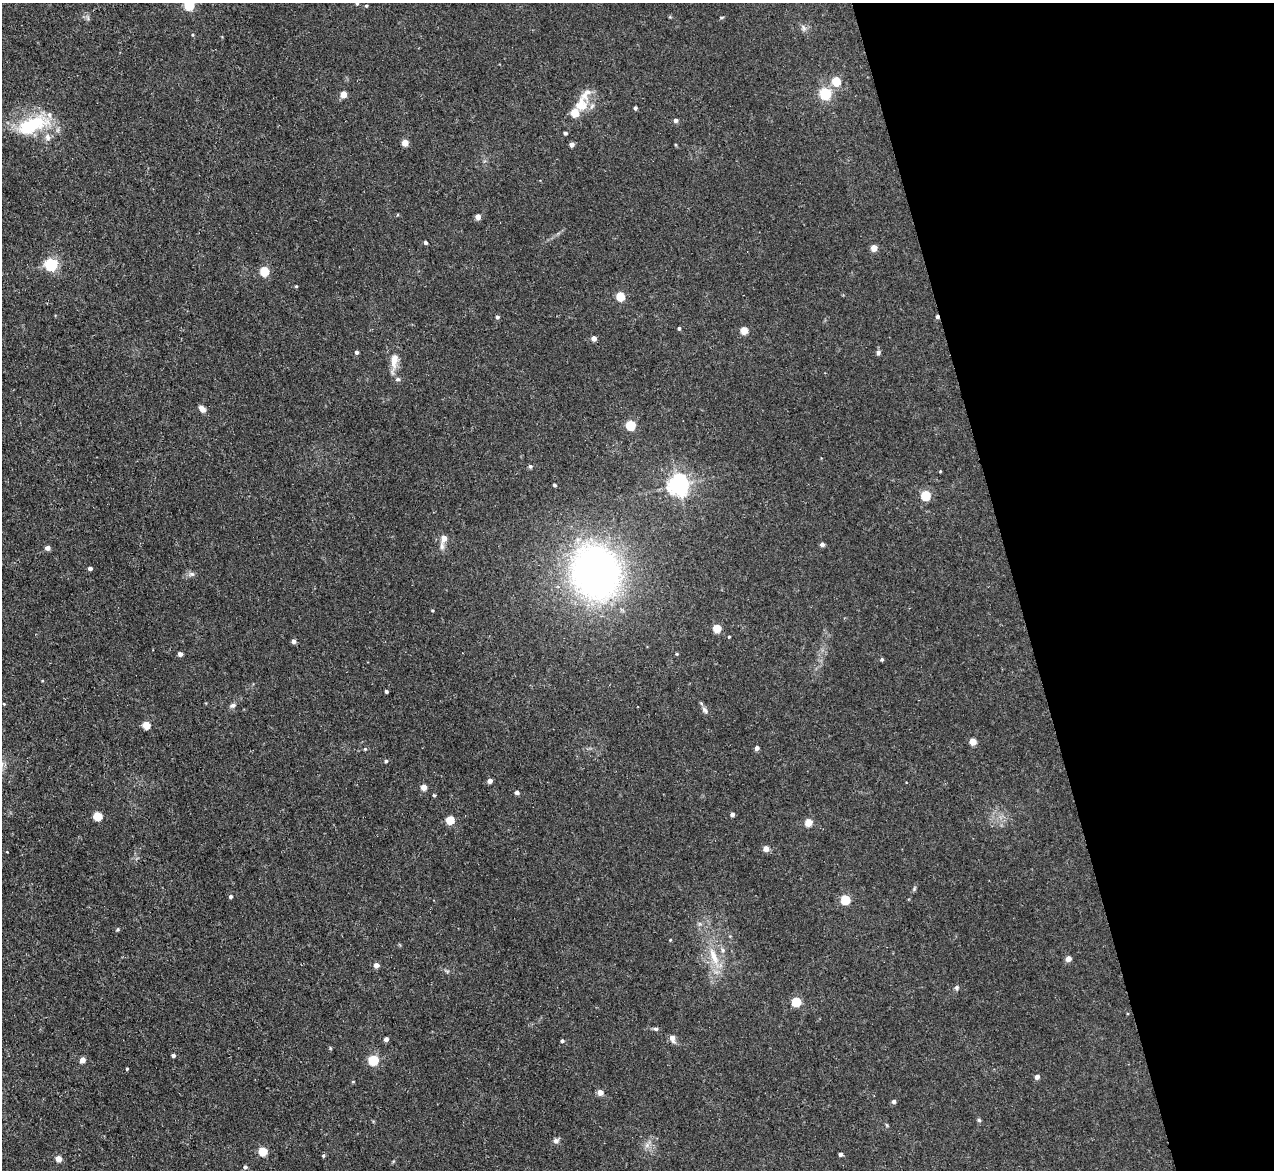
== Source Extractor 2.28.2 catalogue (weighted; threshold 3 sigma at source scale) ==
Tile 12 of 4 x 4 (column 4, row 3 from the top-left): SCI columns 3823-5094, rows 1303-2470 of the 5154 x 5095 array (HDU 1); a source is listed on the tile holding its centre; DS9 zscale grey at full resolution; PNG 1276 x 1172 px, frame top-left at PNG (2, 3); no overlay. Shown black and unused: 20% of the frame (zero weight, under 3 of 5 exposures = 3% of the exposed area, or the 3 px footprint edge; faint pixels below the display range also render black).
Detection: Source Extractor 2.28.2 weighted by HDU 2 'WHT'; one run over the whole footprint, this tile lists its part. Background 0.0273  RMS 0.005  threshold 0.0226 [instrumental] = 3 sigma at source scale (4.5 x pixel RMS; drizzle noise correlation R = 1.50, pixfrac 1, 0.05/0.05 arcsec/px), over >= 5 px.
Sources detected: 105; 1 cosmic-ray / hot-pixel residue — not listed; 2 inside a brighter listed object's ellipse — not listed separately; the other 102 listed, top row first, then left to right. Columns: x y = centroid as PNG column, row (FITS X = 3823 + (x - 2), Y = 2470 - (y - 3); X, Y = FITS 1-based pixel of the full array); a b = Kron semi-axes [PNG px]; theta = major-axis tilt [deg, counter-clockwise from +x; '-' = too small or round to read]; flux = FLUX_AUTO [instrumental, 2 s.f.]
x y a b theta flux
357 3 5 4 - 0.73
189 5 5 5 - 37
366 6 4 3 - 0.53
721 17 6 3 8 0.52
803 28 10 5 -50 1.6
836 81 5 5 - 21
825 93 5 5 - 60
344 94 4 4 - 7.9
581 105 22 18 53 9.8
635 108 4 3 - 1.1
575 113 5 5 - 15
676 120 4 4 - 1.8
32 125 40 17 22 30
565 133 4 3 - 1.2
48 137 10 8 -72 2.5
405 143 4 4 - 7.3
572 145 4 4 - 2.7
478 217 4 4 - 5.1
425 242 4 3 - 1.2
874 248 4 4 - 7.9
51 264 5 5 - 80
264 271 5 5 - 24
296 286 4 3 - 0.47
620 296 5 5 - 20
497 317 5 4 - 1.2
679 328 4 3 - 0.78
744 330 5 4 - 11
594 338 4 4 - 3.5
357 352 4 4 - 1.3
878 352 5 5 - 1.6
394 361 22 9 84 5.9
398 379 7 5 0 0.99
202 409 8 5 -46 3.4
631 425 5 5 - 31
530 466 5 4 - 1.1
940 471 3 3 - 0.41
555 485 4 3 - 0.89
678 485 7 7 - 320
926 495 5 5 - 31
444 538 5 5 - 5.4
822 544 4 4 - 2
442 546 11 6 -86 1.9
47 548 4 4 - 2.6
90 568 4 4 - 1.7
595 572 50 43 -67 220
192 574 9 6 0 1.4
432 610 4 3 - 0.54
717 628 5 5 - 16
729 637 3 3 - 0.47
294 641 4 4 - 2.1
180 654 4 4 - 2.3
677 654 4 3 - 0.51
882 659 4 4 - 0.83
386 691 3 3 - 1
4 704 4 3 - 0.4
233 705 7 6 - 1.5
705 710 11 6 -47 1.7
146 725 5 5 - 12
973 741 5 4 - 9.4
757 748 4 4 - 2.4
365 749 4 4 - 0.44
386 761 4 4 - 0.85
490 781 4 4 - 2.8
424 787 4 4 - 5.5
517 792 4 4 - 1.8
434 795 5 4 - 0.55
732 814 4 4 - 2
97 816 5 5 - 20
450 820 5 5 - 17
808 822 5 4 - 11
766 849 5 4 - 4.6
914 889 6 4 49 0.69
231 897 4 4 - 1
845 900 5 5 - 28
118 930 5 4 - 0.64
670 940 4 3 - 0.38
723 950 6 6 - 1.1
714 956 28 9 -70 9.5
1068 959 4 4 - 4.5
376 965 5 4 - 3.3
956 988 6 6 - 1.1
796 1002 5 5 - 26
656 1029 7 5 -14 0.93
672 1038 10 6 -71 2.8
386 1039 4 4 - 2.6
562 1041 4 3 - 0.76
173 1055 4 4 - 1.3
82 1060 4 4 - 4.6
373 1060 5 5 - 34
127 1069 4 3 - 0.51
1037 1077 5 4 - 2.3
600 1092 5 5 - 4.6
894 1101 4 4 - 1.5
979 1120 5 5 - 0.72
887 1125 6 3 -70 0.53
556 1141 7 6 - 1.7
647 1145 7 5 47 1.6
263 1151 5 5 - 19
840 1154 4 4 - 1.5
323 1156 5 4 - 0.73
58 1159 4 4 - 5.6
245 1167 4 4 - 1.2
Isophote crosses this tile's border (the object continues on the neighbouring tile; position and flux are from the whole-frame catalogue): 2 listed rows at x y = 357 3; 189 5